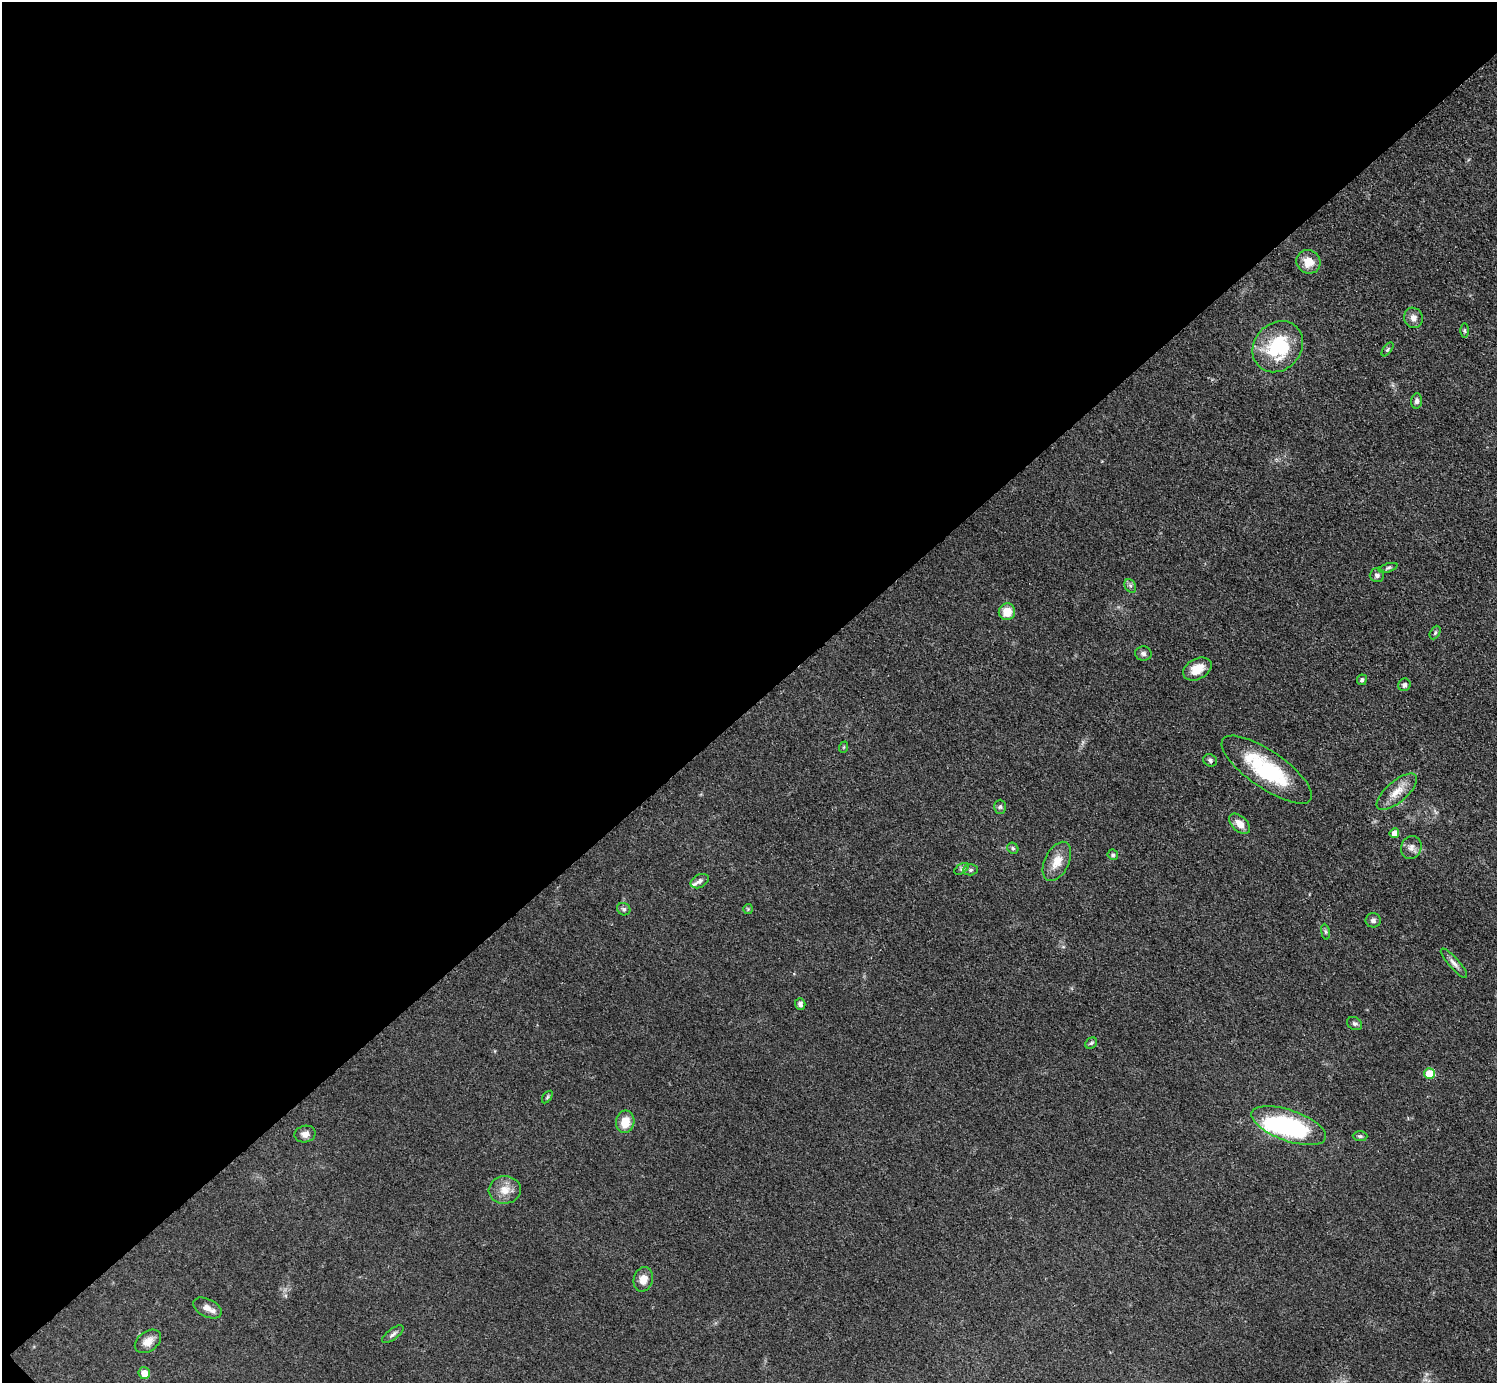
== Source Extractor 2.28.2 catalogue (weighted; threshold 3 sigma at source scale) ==
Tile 5 of 4 x 4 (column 1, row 2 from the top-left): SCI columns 7-1501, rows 3067-4447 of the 5989 x 5988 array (HDU 1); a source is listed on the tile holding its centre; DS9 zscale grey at full resolution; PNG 1499 x 1385 px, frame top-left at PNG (2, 2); each listed source drawn as its Kron ellipse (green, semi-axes under 4 px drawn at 4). Shown black and unused: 51% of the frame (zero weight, under 3 of 5 exposures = <1% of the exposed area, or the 3 px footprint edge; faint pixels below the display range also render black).
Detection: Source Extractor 2.28.2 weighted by HDU 2 'WHT'; one run over the whole footprint, this tile lists its part. Background 0.0499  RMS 0.0053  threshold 0.0238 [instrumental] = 3 sigma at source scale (4.5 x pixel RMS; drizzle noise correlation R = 1.50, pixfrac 1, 0.05/0.05 arcsec/px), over >= 5 px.
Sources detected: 51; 1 inside a brighter object's white glare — neither listed nor drawn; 1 inside a brighter listed object's ellipse — not listed separately; the other 49 listed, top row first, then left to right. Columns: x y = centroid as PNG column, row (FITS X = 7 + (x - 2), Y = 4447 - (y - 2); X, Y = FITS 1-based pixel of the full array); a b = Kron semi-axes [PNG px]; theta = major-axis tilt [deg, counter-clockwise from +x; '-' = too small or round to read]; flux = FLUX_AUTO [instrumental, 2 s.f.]
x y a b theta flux
1308 262 12 11 - 7.7
1413 318 10 9 - 3.2
1465 331 7 3 -89 0.7
1278 347 27 23 47 37
1387 349 8 4 52 0.91
1417 401 7 5 83 1.6
1388 568 10 4 17 1.1
1377 575 7 7 - 1.9
1130 586 7 5 -60 1.3
1007 612 8 8 - 8.4
1435 633 7 4 63 1
1143 654 8 7 - 1.7
1197 669 15 10 28 8.2
1362 680 5 5 - 1.2
1404 685 6 6 - 1.5
844 747 6 3 71 0.53
1210 760 7 6 - 1.3
1267 770 53 18 -35 44
1397 792 25 10 41 7.8
1000 807 7 6 - 1.1
1240 824 12 7 -43 4.6
1394 833 5 4 - 4
1411 847 12 10 69 3.1
1013 848 6 5 - 1
1113 855 5 5 - 1.1
1057 861 21 12 64 8.5
961 869 8 4 32 1.2
970 870 7 5 2 1.3
700 881 9 6 27 2.1
624 909 7 6 - 1.2
748 909 5 5 - 0.67
1373 920 7 7 - 1.6
1325 932 8 4 -81 0.86
1454 963 19 5 -48 2.7
800 1004 6 5 - 1.7
1355 1024 8 6 -30 1.5
1091 1043 6 5 - 1
1429 1073 5 5 - 12
547 1097 7 3 54 0.69
625 1122 11 9 80 8.2
1289 1126 39 15 -19 70
305 1134 10 8 12 3
1360 1136 7 5 0 1.1
505 1190 16 13 6 6.9
643 1279 12 9 76 5.4
207 1308 15 9 -26 4.1
393 1334 13 5 37 1.7
148 1341 14 10 37 5.1
144 1373 6 6 - 5.2